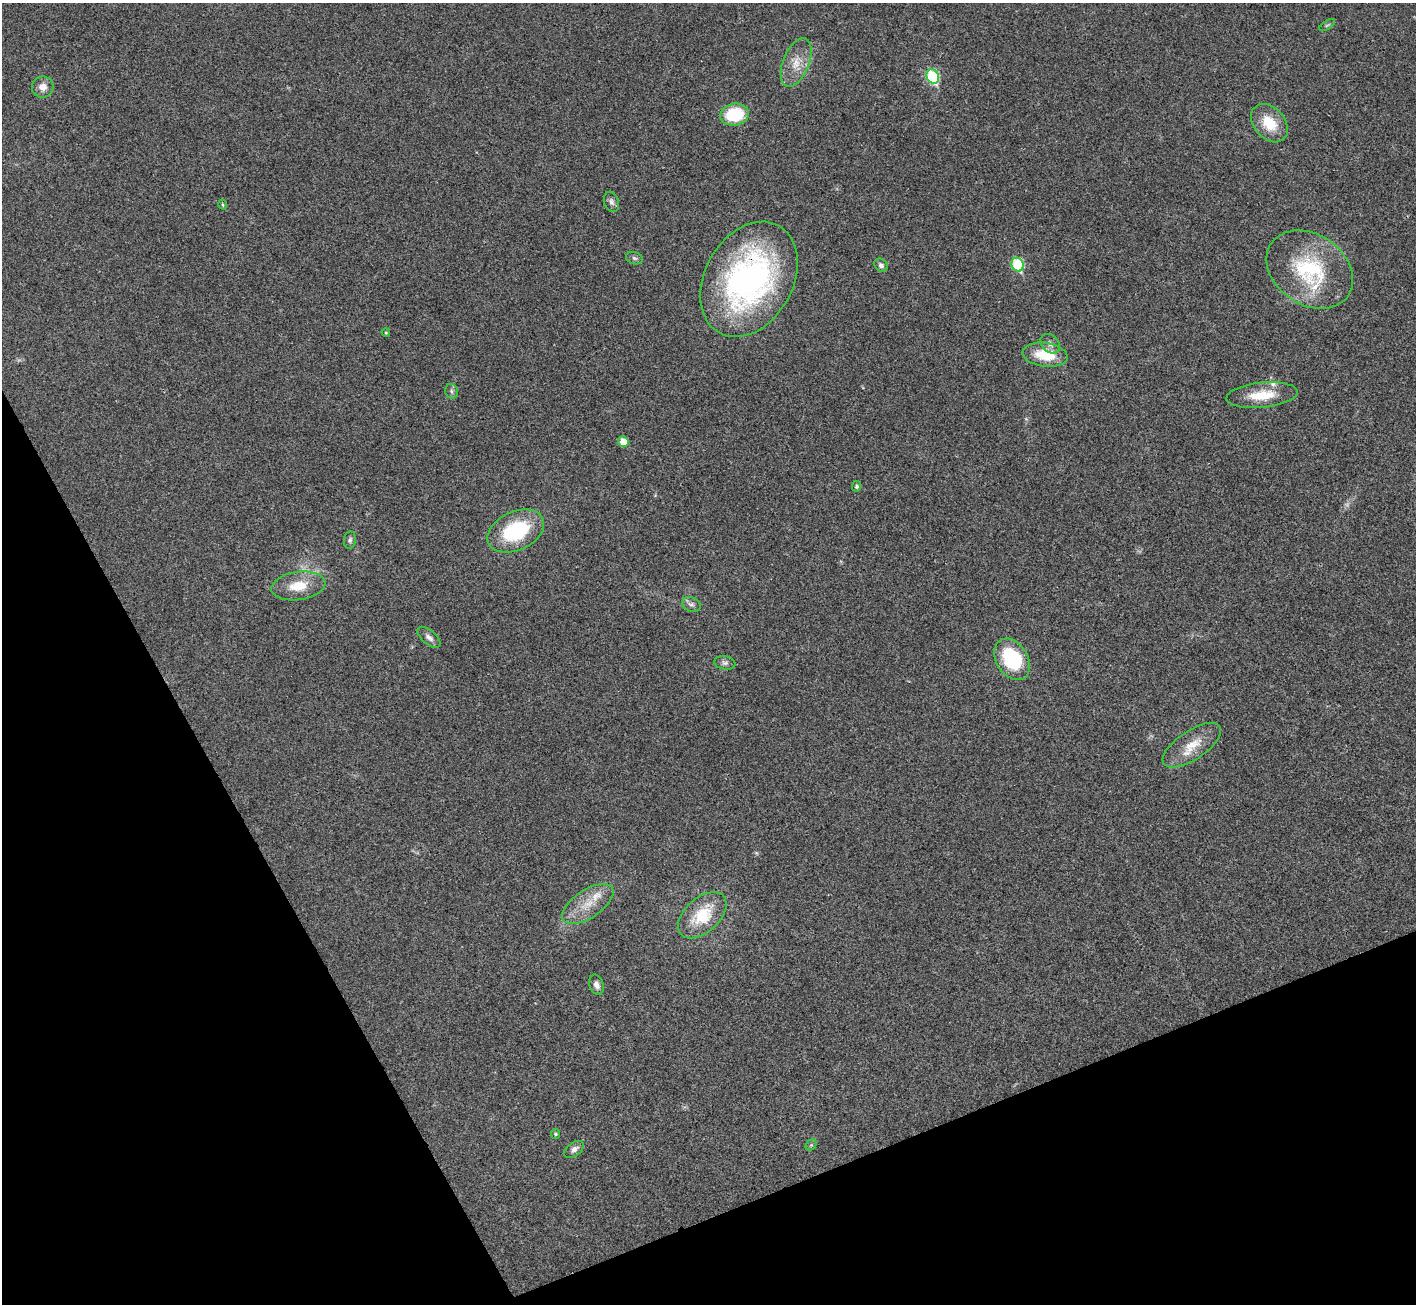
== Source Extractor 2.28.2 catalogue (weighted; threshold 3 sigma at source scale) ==
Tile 14 of 4 x 4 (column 2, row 4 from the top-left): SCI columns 1419-2832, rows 289-1590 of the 5661 x 5651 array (HDU 1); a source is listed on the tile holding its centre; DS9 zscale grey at full resolution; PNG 1418 x 1306 px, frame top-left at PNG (2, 3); each listed source drawn as its Kron ellipse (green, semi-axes under 4 px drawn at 4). Shown black and unused: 22% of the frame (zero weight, under 3 of 4 exposures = <1% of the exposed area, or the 3 px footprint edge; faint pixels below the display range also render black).
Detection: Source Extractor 2.28.2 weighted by HDU 2 'WHT'; one run over the whole footprint, this tile lists its part. Background 0.0216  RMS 0.0044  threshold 0.0196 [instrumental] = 3 sigma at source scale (4.5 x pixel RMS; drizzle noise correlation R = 1.50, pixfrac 1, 0.05/0.05 arcsec/px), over >= 5 px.
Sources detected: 38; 1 too faint to see at this stretch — neither listed nor drawn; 3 inside a brighter listed object's ellipse — not listed separately; the other 34 listed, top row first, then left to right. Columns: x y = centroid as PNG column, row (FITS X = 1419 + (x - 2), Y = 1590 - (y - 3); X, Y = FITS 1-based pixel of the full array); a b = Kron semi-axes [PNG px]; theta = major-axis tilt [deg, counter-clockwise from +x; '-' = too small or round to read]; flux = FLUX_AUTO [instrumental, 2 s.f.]
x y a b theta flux
1327 25 9 3 33 0.65
796 63 26 13 68 8.1
933 76 7 6 - 41
43 87 11 10 - 3.7
734 115 14 11 9 21
1269 123 21 15 -48 12
611 202 10 7 -70 1.7
222 205 5 4 - 0.55
634 258 8 6 -18 1.1
881 265 7 6 - 1.4
1018 265 7 6 - 32
1310 269 46 35 -34 43
749 279 61 44 61 140
386 332 4 3 - 0.48
1050 344 11 8 -44 2.3
1045 355 23 12 -8 14
452 391 7 6 - 1.1
1262 395 36 12 6 13
623 442 5 5 - 5.5
857 486 5 4 - 0.9
516 531 30 19 25 34
350 540 8 6 82 1.1
298 586 27 14 8 11
691 604 9 7 -24 1.4
429 637 14 7 -40 2.2
1012 659 22 15 -58 32
725 663 10 7 -8 1.4
1192 745 34 14 33 10
588 904 29 14 33 10
702 915 28 17 42 18
596 985 10 7 -73 2
555 1134 5 4 - 0.77
811 1145 6 5 - 0.73
574 1149 11 6 36 2.3
Overlapping masked pixels (flux is a lower limit): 1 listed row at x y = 749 279